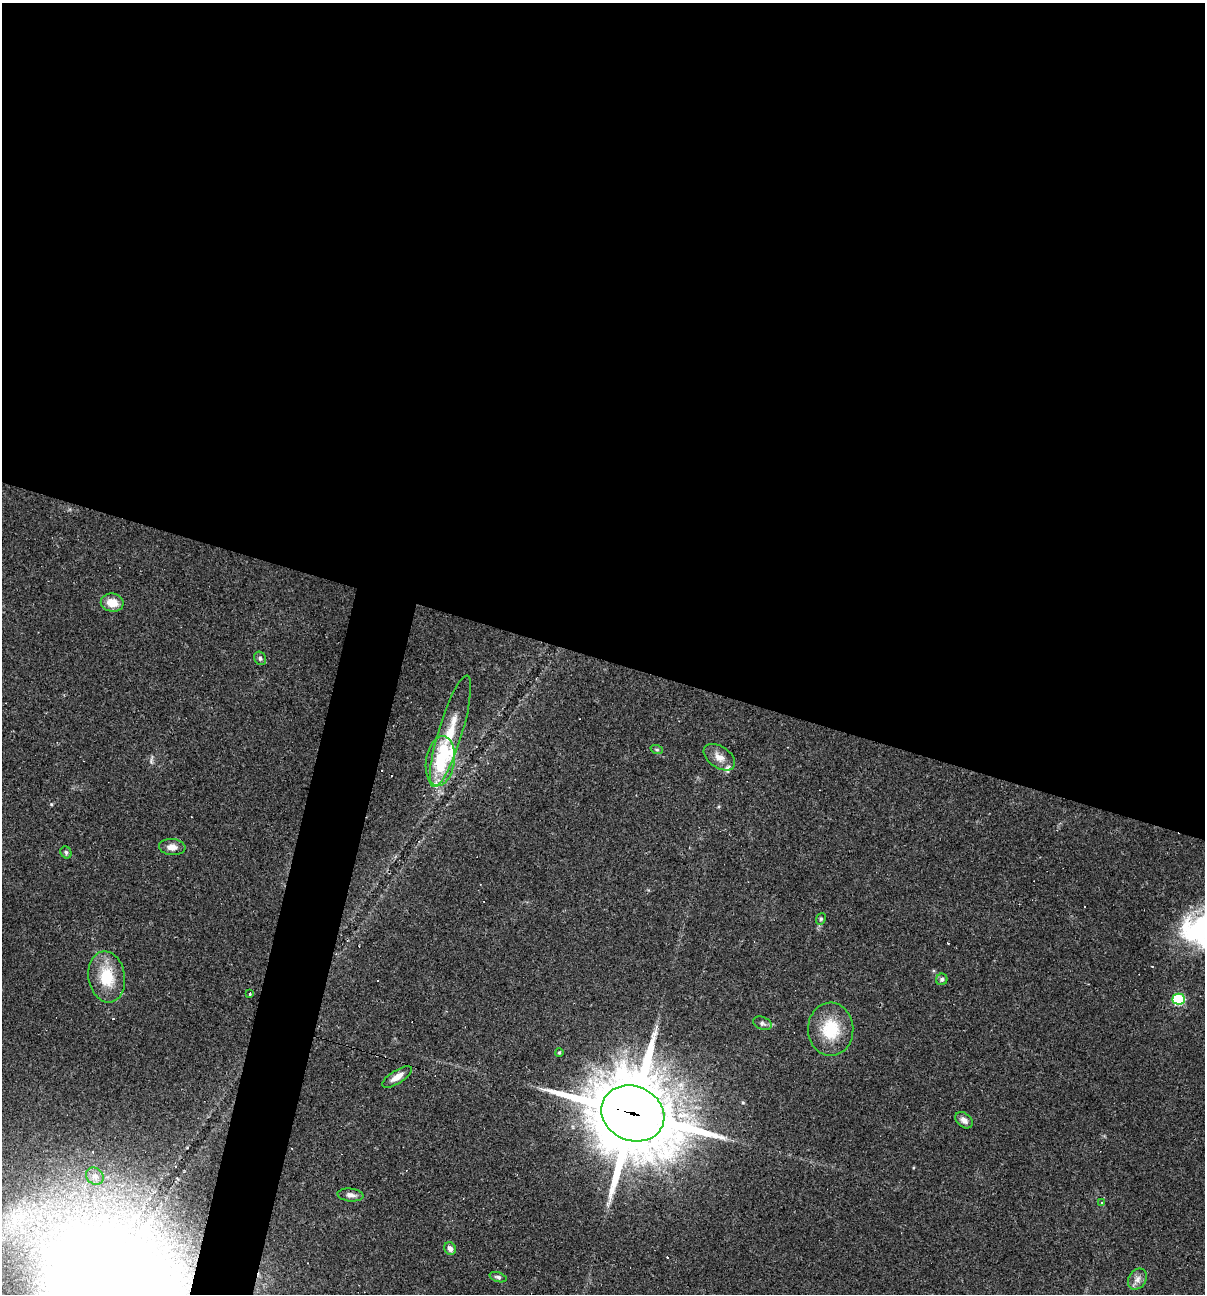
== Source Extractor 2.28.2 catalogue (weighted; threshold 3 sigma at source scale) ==
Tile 3 of 4 x 4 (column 3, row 1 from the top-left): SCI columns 2655-3857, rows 3875-5166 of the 5183 x 5166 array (HDU 1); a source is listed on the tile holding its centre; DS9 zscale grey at full resolution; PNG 1207 x 1296 px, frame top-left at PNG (2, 3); each listed source drawn as its Kron ellipse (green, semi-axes under 4 px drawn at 4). Shown black and unused: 54% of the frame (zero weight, under 2 of 3 exposures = <1% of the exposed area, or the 3 px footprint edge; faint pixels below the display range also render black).
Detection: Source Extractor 2.28.2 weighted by HDU 2 'WHT'; one run over the whole footprint, this tile lists its part. Background 0.0497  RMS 0.0052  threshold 0.0232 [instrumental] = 3 sigma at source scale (4.5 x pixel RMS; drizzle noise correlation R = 1.50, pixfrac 1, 0.05/0.05 arcsec/px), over >= 5 px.
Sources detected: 38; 1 inside a brighter object's white glare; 10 cosmic-ray / hot-pixel residue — neither listed nor drawn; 2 inside a brighter listed object's ellipse — not listed separately; the other 25 listed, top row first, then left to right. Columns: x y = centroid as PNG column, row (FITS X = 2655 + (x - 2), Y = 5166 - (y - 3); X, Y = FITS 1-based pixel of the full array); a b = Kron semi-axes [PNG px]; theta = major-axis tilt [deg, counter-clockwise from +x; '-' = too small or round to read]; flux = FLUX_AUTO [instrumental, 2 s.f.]
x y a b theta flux
112 603 11 9 -8 7.2
260 658 7 5 -60 1.2
450 731 58 12 73 20
657 750 6 4 -19 0.76
719 757 17 10 -34 5.2
440 761 25 14 81 26
172 847 13 8 -3 3.9
66 852 6 5 - 1.1
821 919 6 4 68 0.86
107 977 26 18 -81 19
942 979 6 5 - 1.3
250 994 3 3 - 0.57
1179 999 6 5 - 46
762 1023 10 6 -21 1.6
831 1029 26 22 -88 20
559 1053 4 3 - 0.62
397 1077 17 6 32 4.6
633 1113 32 27 -24 6000
964 1120 10 6 -41 2.7
95 1176 9 8 - 2.5
350 1195 13 6 -5 2.4
1101 1203 4 4 - 0.59
450 1248 6 5 - 2.5
498 1277 9 4 -18 1.3
1137 1279 11 8 57 3
Overlapping masked pixels (flux is a lower limit): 1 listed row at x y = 633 1113